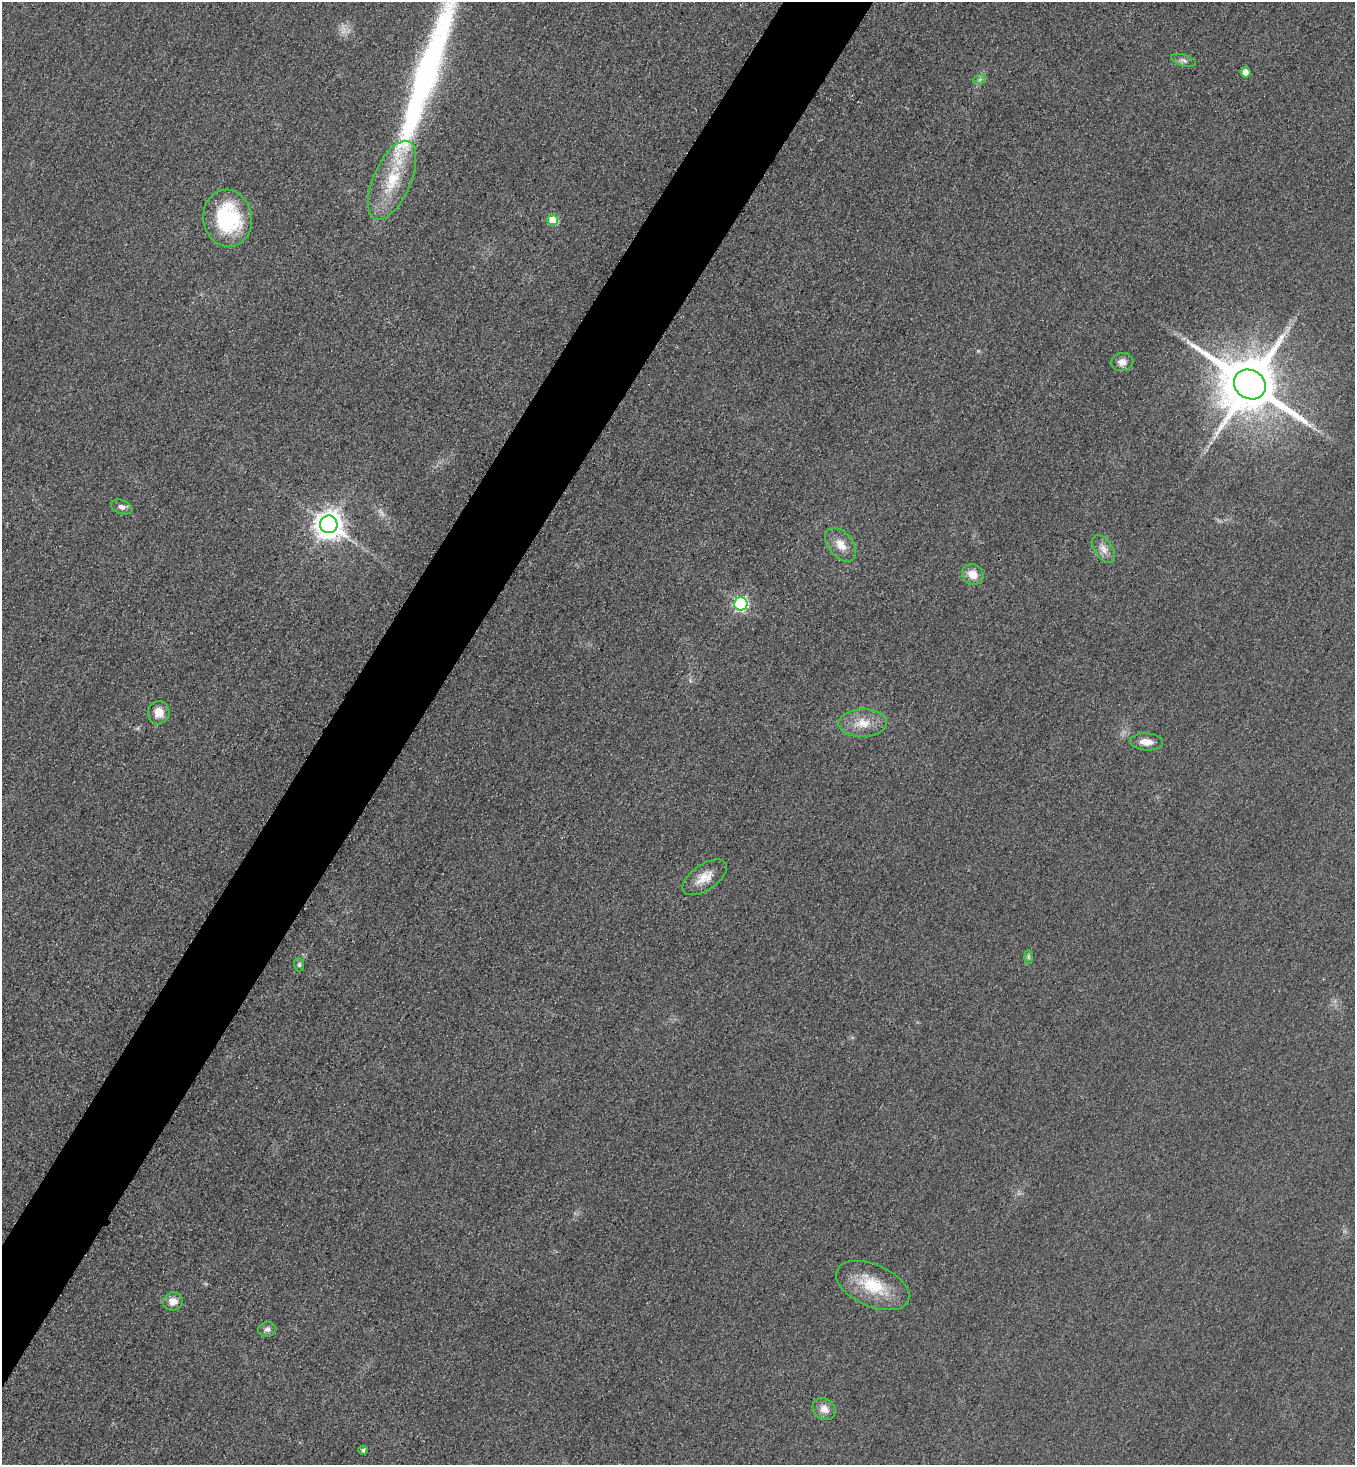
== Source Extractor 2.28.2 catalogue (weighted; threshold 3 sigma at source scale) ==
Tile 7 of 4 x 4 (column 3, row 2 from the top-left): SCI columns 3027-4379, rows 2953-4415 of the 5912 x 5905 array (HDU 1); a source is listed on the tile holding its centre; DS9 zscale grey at full resolution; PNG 1357 x 1467 px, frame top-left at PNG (2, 2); each listed source drawn as its Kron ellipse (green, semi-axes under 4 px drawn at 4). Shown black and unused: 6% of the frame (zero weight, under 3 of 4 exposures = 3% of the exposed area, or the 3 px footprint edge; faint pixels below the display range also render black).
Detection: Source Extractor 2.28.2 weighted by HDU 2 'WHT'; one run over the whole footprint, this tile lists its part. Background 0.0785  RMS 0.017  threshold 0.0781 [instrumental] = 3 sigma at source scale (4.5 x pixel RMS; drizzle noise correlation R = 1.50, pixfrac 1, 0.05/0.05 arcsec/px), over >= 5 px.
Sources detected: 29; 1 too faint to see at this stretch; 2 inside a brighter object's white glare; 1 long thin detection or spike segment (spike, bleed or trail) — neither listed nor drawn; the other 25 listed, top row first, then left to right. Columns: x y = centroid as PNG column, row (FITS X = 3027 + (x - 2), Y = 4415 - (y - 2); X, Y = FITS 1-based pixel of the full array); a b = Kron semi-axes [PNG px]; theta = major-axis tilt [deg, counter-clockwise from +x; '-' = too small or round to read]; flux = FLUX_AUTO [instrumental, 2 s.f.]
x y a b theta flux
1183 60 13 6 -16 6.6
1245 72 5 5 - 17
980 79 7 4 19 3.6
392 180 42 18 67 83
228 218 29 24 -80 160
553 220 5 5 - 52
1122 362 11 9 12 12
1250 384 16 14 -31 14000
122 507 11 7 -20 7.7
329 524 9 9 - 2100
841 545 19 12 -51 23
1104 549 15 9 -55 13
973 575 11 9 -29 21
741 604 6 6 - 300
159 713 12 10 78 20
863 723 24 14 2 32
1146 742 16 8 -3 18
705 877 25 13 34 27
1028 957 7 4 -90 3
299 965 7 5 -88 3.3
873 1285 39 21 -23 74
173 1301 10 9 - 16
267 1329 9 7 8 6.4
824 1409 12 10 -39 14
363 1450 4 4 - 3.8